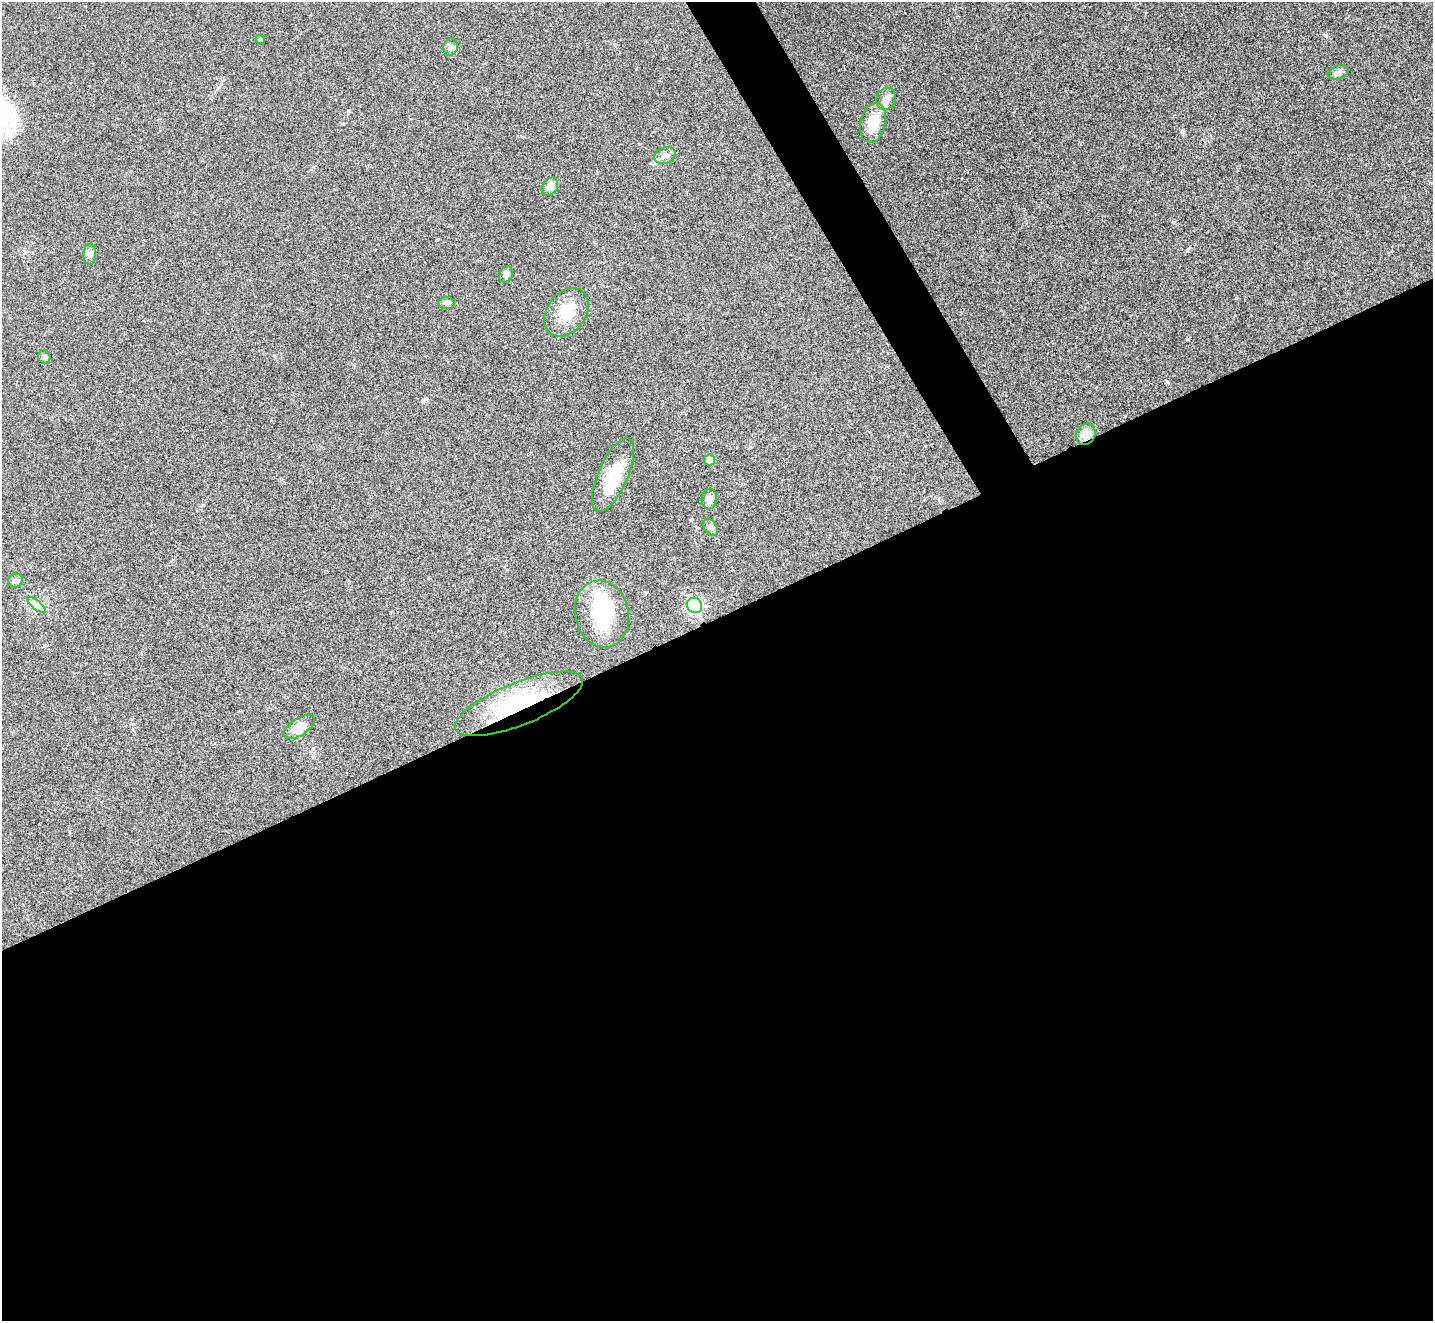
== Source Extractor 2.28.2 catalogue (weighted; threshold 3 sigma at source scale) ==
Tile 15 of 4 x 4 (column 3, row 4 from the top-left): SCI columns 2870-4300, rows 291-1609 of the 5735 x 5724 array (HDU 1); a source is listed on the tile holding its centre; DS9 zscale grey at full resolution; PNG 1435 x 1323 px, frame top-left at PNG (2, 2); each listed source drawn as its Kron ellipse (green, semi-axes under 4 px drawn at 4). Shown black and unused: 55% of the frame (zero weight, under 3 of 4 exposures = <1% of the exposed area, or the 3 px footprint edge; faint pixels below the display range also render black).
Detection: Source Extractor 2.28.2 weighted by HDU 2 'WHT'; one run over the whole footprint, this tile lists its part. Background 0.0205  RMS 0.0043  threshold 0.0191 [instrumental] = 3 sigma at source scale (4.5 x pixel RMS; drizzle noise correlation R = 1.50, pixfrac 1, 0.05/0.05 arcsec/px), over >= 5 px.
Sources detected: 24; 1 inside a brighter object's white glare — neither listed nor drawn; the other 23 listed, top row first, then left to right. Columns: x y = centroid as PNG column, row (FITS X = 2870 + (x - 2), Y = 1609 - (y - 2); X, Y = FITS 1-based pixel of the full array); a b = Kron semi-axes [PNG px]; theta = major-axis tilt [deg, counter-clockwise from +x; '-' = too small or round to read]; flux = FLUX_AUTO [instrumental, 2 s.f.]
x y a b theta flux
260 39 5 4 - 0.71
450 47 8 7 - 1.5
1338 72 11 7 18 1.7
886 99 11 9 62 2.6
873 123 20 12 76 9.5
665 156 11 8 22 2.1
550 187 10 7 55 2.7
90 254 10 6 88 1.6
506 274 8 7 - 1.3
447 303 8 6 -1 1
567 312 26 19 53 10
44 357 7 6 - 1.2
1086 434 11 9 58 5
709 460 5 5 - 3.9
613 475 40 15 66 15
709 499 10 7 85 2
710 527 9 6 -56 1.3
16 581 8 7 - 1.2
37 605 11 3 -40 1.3
695 605 8 7 - 61
602 614 34 27 -77 27
519 704 68 21 22 41
299 727 18 8 33 4.6
Overlapping masked pixels (flux is a lower limit): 2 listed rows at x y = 1086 434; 519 704
Unlisted compact peaks at least as high as the median listed source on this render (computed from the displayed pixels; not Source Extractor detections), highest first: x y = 1325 35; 1187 339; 1236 298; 1167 382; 1173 222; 1188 249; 1183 131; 349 111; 426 399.